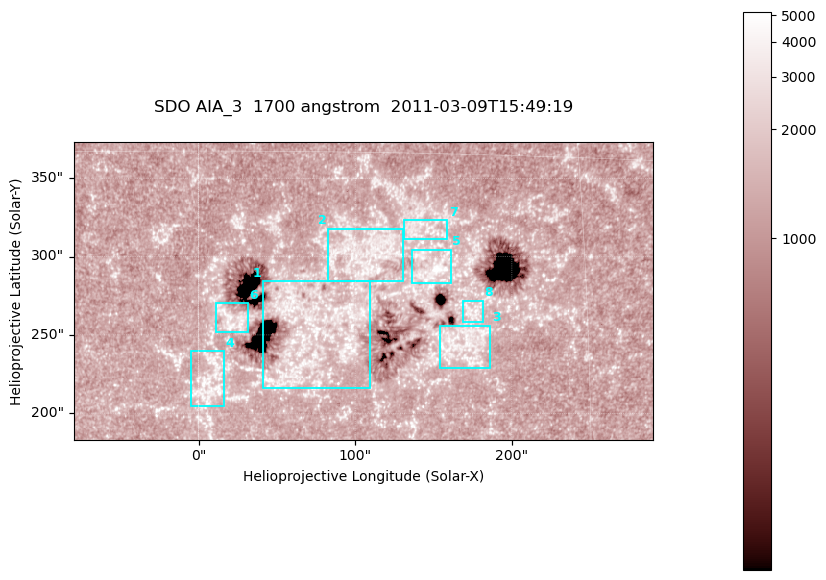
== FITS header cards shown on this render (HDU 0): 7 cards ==
TELESCOP= 'SDO     '           /
INSTRUME= 'AIA_3   '           /
WAVELNTH=                 1700 /
WAVEUNIT= 'angstrom'           /
DATE-OBS= '2011-03-09T15:49:19.712' /
CTYPE1  = 'HPLN-TAN'           /
CTYPE2  = 'HPLT-TAN'           /

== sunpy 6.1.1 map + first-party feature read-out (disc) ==
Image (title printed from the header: SDO AIA_3  1700 angstrom  2011-03-09T15:49:19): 603 x 310 px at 0.613 arcsec/px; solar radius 967 arcsec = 1577 px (partial field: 2.4% of the solar disc is inside the frame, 100% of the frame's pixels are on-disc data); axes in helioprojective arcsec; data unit not stated in the header (colour bar unlabelled)
Pointing: header CRPIX1/2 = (2053.97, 2042.58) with CRVAL1/2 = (0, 0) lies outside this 603 x 310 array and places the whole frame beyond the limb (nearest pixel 1.43 R_sun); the SolarSoft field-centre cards XCEN/YCEN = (105.1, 278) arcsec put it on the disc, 1857 arcsec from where CRPIX/CRVAL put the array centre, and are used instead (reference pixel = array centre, CRVAL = XCEN/YCEN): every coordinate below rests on XCEN/YCEN
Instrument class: DISC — disc imager (sunpy class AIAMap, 1700 A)
Bright regions (active regions / flare kernels): reference = the on-disc median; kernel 5 px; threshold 5 sigma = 1571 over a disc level ~1277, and >= 1.15x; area >= 186 px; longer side >= 4 px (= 2.5 arcsec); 8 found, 8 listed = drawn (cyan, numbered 1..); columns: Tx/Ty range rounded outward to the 2 arcsec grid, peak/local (2 s.f.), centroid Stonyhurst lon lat
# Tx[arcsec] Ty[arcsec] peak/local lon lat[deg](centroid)
1 40..110 216..284 3.3 +4 +8
2 82..132 284..318 3.7 +6 +11
3 154..188 228..256 3.4 +10 +7
4 -6..16 204..240 3.5 +0 +6
5 136..162 282..306 5.7 +9 +10
6 10..32 250..270 4.2 +1 +8
7 130..160 310..324 2.8 +9 +12
8 168..182 258..272 3 +11 +9